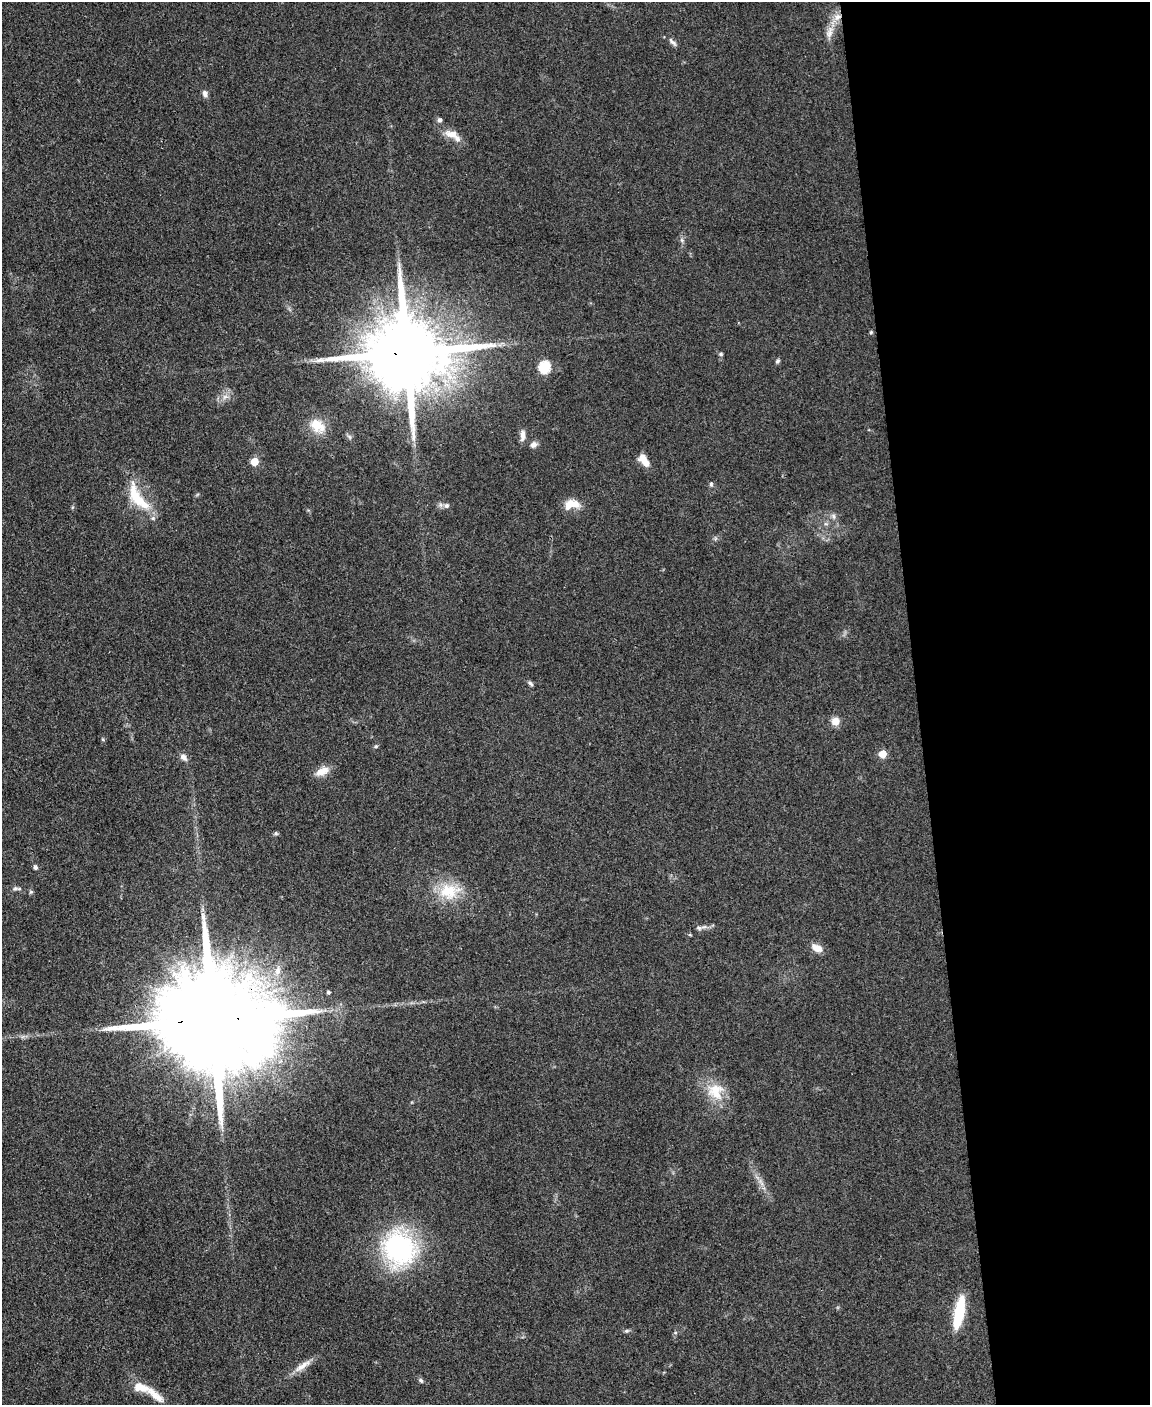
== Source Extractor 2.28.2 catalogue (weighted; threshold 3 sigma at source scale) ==
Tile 8 of 4 x 3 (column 4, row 2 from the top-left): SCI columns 3447-4594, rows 1640-3042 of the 4594 x 4573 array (HDU 1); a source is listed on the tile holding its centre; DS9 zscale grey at full resolution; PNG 1152 x 1407 px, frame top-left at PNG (2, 2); no overlay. Shown black and unused: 20% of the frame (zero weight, under 3 of 4 exposures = <1% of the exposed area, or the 3 px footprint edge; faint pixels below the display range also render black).
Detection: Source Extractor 2.28.2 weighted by HDU 2 'WHT'; one run over the whole footprint, this tile lists its part. Background 0.107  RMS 0.0063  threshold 0.0282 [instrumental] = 3 sigma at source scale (4.5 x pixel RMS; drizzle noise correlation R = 1.50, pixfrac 1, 0.05/0.05 arcsec/px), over >= 5 px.
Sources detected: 51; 1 inside a brighter object's white glare — not listed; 4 inside a brighter listed object's ellipse — not listed separately; the other 46 listed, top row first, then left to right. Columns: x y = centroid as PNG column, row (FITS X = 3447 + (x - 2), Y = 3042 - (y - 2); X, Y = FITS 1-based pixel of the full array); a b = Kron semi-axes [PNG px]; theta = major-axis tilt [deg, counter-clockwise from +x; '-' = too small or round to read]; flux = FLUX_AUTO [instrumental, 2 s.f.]
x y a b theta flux
830 32 20 9 71 6.1
672 42 15 5 -46 2.3
205 94 8 6 -66 2.6
439 120 6 6 - 1.6
451 134 20 10 -9 6.5
682 240 6 6 - 1.4
871 332 5 4 - 0.84
407 353 24 18 2 11000
721 354 6 5 - 0.95
777 361 7 5 53 1.2
544 367 6 6 - 65
225 397 8 6 30 2.5
317 425 22 15 -41 13
523 436 14 6 87 3.7
534 445 9 7 43 2.7
644 460 15 7 -56 8.2
254 462 5 5 - 17
711 484 6 5 - 1.2
137 498 45 15 -55 24
569 505 17 10 58 6.6
446 506 6 6 - 1.9
833 516 8 5 -61 1.8
530 683 7 5 -40 1.5
835 721 9 9 - 5.7
103 739 5 4 - 0.79
376 746 5 4 - 0.9
883 754 5 5 - 15
184 757 11 7 -42 2.9
322 771 19 10 25 6.7
276 833 6 5 - 0.99
35 867 6 5 - 1.6
15 888 8 6 28 1.6
449 891 29 21 6 22
31 892 5 5 - 0.97
699 928 8 5 8 1.8
817 948 15 8 -23 5.9
328 992 4 4 - 1.2
211 1020 42 22 1 28000
715 1091 23 21 -44 17
399 1248 33 29 -63 110
959 1313 29 10 79 32
627 1331 7 5 19 1.1
675 1333 6 4 1 0.85
302 1366 28 8 34 6.7
421 1380 7 5 -49 1.3
141 1388 24 11 -13 10
Overlapping masked pixels (flux is a lower limit): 2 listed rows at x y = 407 353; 211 1020